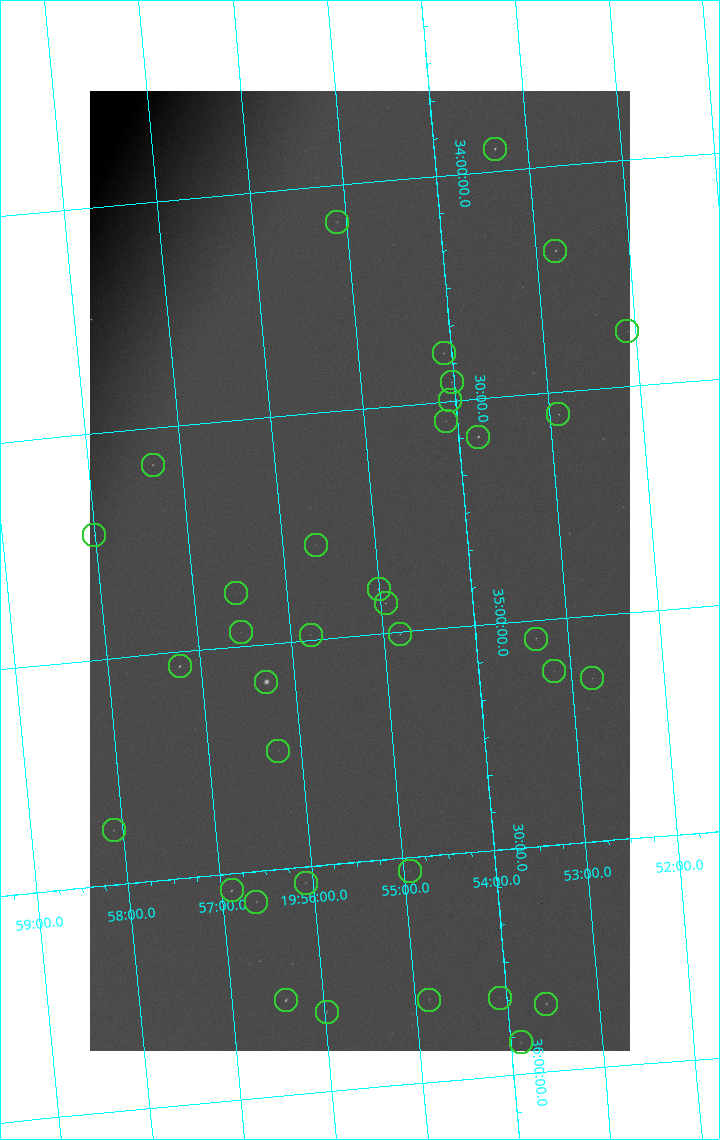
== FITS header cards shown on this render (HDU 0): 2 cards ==
NAXIS1  =                 1080 / length of data axis 1
NAXIS2  =                 1920 / length of data axis 2

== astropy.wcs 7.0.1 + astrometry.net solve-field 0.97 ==
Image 1080 x 1920 px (HDU 0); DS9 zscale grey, zoomed out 1/2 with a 90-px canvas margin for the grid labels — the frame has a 2x2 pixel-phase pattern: the four 2x2 pixel phases sit at different levels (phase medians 29589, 25433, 65535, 29574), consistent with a one-shot-colour (mosaic) sensor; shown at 1/2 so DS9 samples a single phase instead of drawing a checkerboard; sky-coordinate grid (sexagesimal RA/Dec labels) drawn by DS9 from the SOLVED WCS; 36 Tycho-2 reference stars matched to detected sources circled (green)
Header WCS: none
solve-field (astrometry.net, Tycho-2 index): SOLVED blind (the file carries no WCS)
Solved WCS: RA---TAN-SIP/DEC--TAN-SIP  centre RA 19:55:11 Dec +34:51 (298.80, +34.86 deg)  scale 3.99 arcsec/px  FOV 71.9' x 127.7'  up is -175 deg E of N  parity flipped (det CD > 0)
(file carries no celestial WCS; the grid is the blind solution)
Tycho-2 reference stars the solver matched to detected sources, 36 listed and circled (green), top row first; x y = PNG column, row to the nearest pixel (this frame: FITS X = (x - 90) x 2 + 1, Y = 1920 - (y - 91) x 2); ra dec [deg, ICRS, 3 dp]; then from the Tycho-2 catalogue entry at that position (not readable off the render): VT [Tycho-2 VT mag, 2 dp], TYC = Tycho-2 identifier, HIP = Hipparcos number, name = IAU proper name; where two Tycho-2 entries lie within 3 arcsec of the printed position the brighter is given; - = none
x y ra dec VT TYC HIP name
494 149 298.337 +33.950 7.58 2677-291-1 - -
337 222 298.775 +34.082 9.09 2677-328-1 - -
555 251 298.198 +34.187 7.90 2677-75-1 97832 -
627 332 298.023 +34.378 9.37 2677-363-1 - -
444 354 298.521 +34.393 8.85 2677-973-1 - -
452 382 298.506 +34.458 8.77 2677-27-1 - -
450 400 298.514 +34.497 9.45 2677-1192-1 - -
558 414 298.226 +34.549 8.93 2677-280-1 - -
446 421 298.531 +34.543 9.36 2677-163-1 - -
478 437 298.447 +34.584 7.00 2677-97-1 97907 -
152 465 299.327 +34.581 8.58 2678-908-1 - -
94 536 299.503 +34.725 8.91 2678-407-1 - -
316 545 298.910 +34.791 9.95 2677-66-1 - -
378 589 298.751 +34.901 7.33 2677-1118-1 98004 -
236 593 299.135 +34.881 10.08 2677-1235-1 - -
386 604 298.736 +34.933 9.03 2677-477-1 - -
240 632 299.132 +34.968 9.91 2677-43-1 - -
400 634 298.704 +35.006 8.63 2677-500-1 97987 -
310 635 298.945 +34.989 9.54 2677-1189-1 - -
536 639 298.338 +35.040 8.97 2677-1078-1 - -
180 666 299.306 +35.031 7.32 2678-740-1 98193 -
554 672 298.296 +35.116 9.56 2677-1276-1 - -
592 678 298.195 +35.138 9.53 2677-174-1 - -
266 682 299.077 +35.083 4.01 2677-1816-1 98110 -
278 751 299.061 +35.238 9.69 2677-351-1 - -
114 830 299.526 +35.380 9.09 2678-613-1 - -
410 872 298.734 +35.531 9.70 2677-1271-1 - -
306 883 299.020 +35.535 8.95 2677-1268-1 - -
232 890 299.222 +35.537 8.24 2677-1230-1 98157 -
256 902 299.158 +35.567 8.90 2677-942-1 - -
500 998 298.520 +35.827 9.91 2681-394-1 - -
286 1000 299.103 +35.790 7.67 2681-472-1 98116 -
429 1000 298.712 +35.817 8.92 2681-276-1 - -
546 1004 298.394 +35.849 8.35 2681-1338-1 97891 -
326 1012 298.994 +35.825 8.75 2681-1366-1 - -
520 1042 298.473 +35.929 9.00 2681-212-1 - -